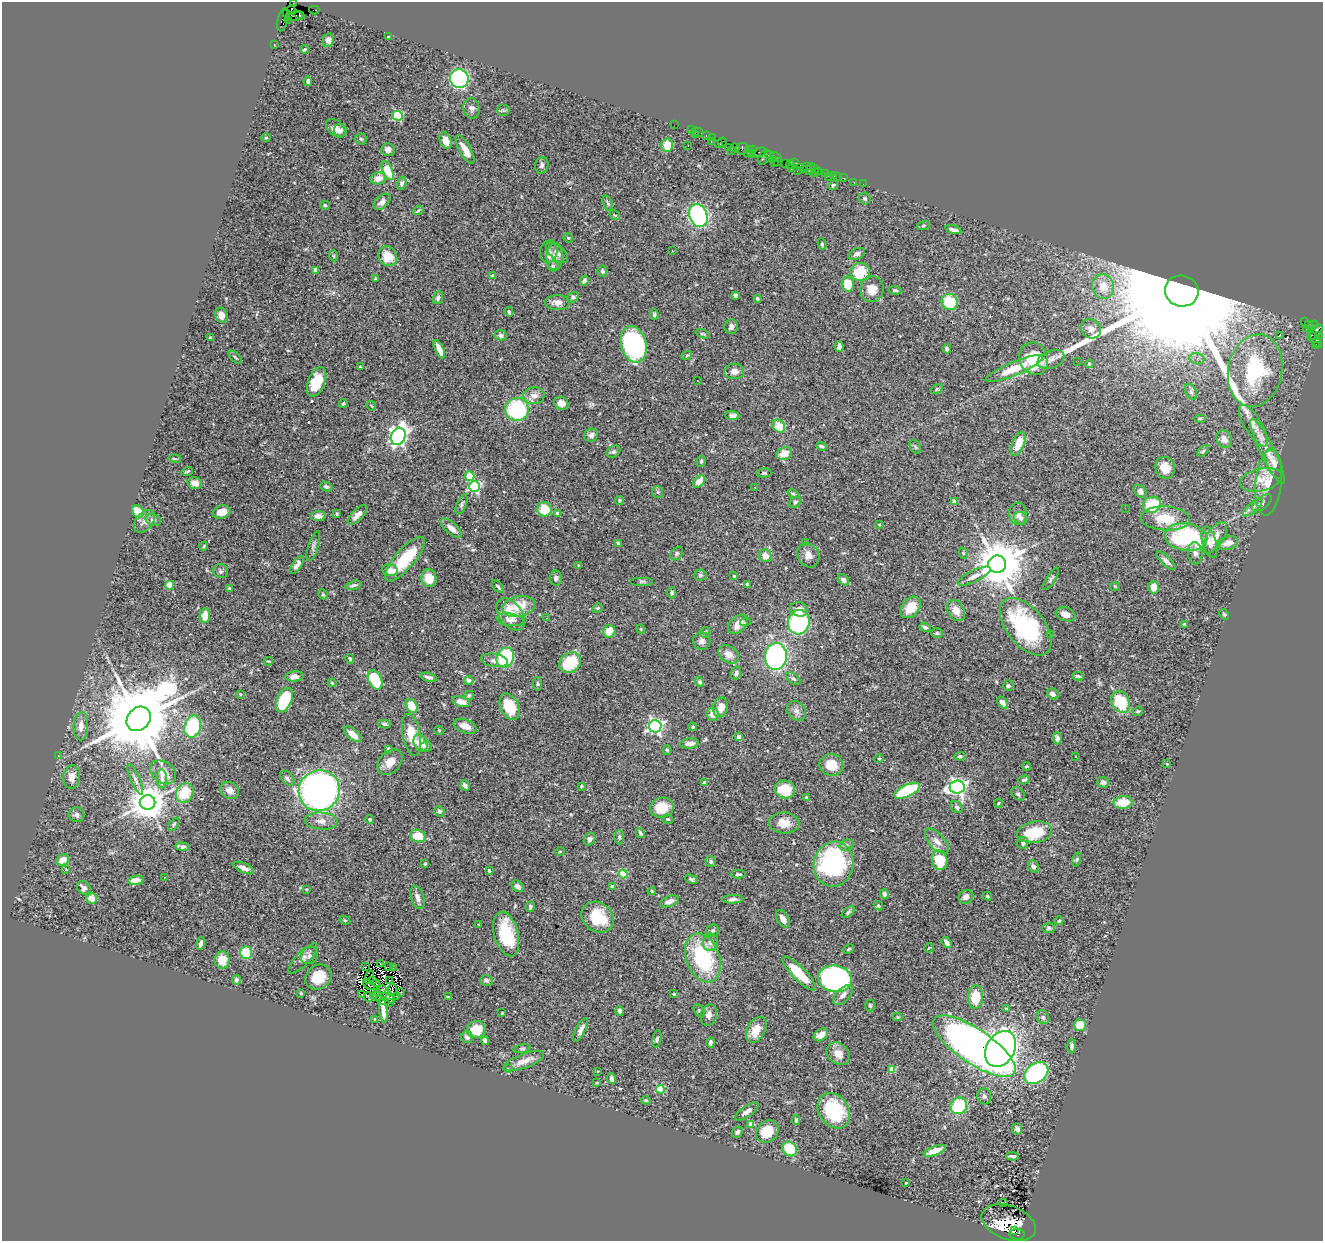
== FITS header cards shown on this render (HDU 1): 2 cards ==
NAXIS1  =                 1321
NAXIS2  =                 1239

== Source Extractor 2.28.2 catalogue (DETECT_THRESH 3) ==
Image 1321 x 1239 px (HDU 1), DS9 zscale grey, 1 PNG px = 1 image px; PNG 1325 x 1243 px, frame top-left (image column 1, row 1239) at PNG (2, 2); each listed source drawn as its Kron ellipse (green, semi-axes under 4 px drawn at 4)
Background 0.526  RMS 0.031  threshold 0.0925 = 3 sigma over >= 5 px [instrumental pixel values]
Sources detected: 491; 3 with non-positive FLUX_AUTO (blend fragments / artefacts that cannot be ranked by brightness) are neither listed nor drawn; the other 488 listed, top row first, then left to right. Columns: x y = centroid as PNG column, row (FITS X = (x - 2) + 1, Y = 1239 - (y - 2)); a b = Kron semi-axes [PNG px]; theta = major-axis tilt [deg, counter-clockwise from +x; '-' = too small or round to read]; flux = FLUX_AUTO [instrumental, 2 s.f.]
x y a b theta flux
293 3 2 2 - 4.4
291 10 5 3 - 58
314 10 5 2 - 25
287 13 4 3 - 26
299 15 5 3 - 100
294 16 9 4 8 460
283 20 12 5 77 1.3
289 20 3 2 - 300
388 37 3 2 - 1.6
328 40 7 5 79 8.4
274 45 3 2 - 14
304 49 4 3 - 2.4
459 79 9 9 - 500
308 81 5 3 - 4.8
471 108 10 8 -80 8.4
503 110 6 6 - 3
398 116 5 5 - 170
674 125 2 2 - 9.2
336 128 11 7 -43 12
340 130 6 6 - 5.9
691 130 3 2 - 32
697 132 6 3 -16 73
695 135 3 2 - 31
706 136 3 2 - 28
266 137 4 3 - 1.7
712 138 3 2 - 15
361 139 6 5 - 3.4
446 140 8 5 -68 18
711 142 3 2 - 26
722 143 5 2 - 27
718 144 3 3 - 47
667 145 6 6 - 34
688 145 2 2 - 1.1
728 147 2 2 - 38
735 148 4 2 - 17
465 149 16 6 -61 27
742 149 6 5 - 130
388 150 6 6 - 9.7
731 150 2 2 - 8.6
750 150 4 3 - 31
753 150 2 2 - 21
759 153 8 4 18 110
747 154 3 2 - 23
751 154 3 3 - 30
769 155 5 3 - 28
776 157 6 2 -29 76
763 158 7 4 79 120
773 159 3 3 - 42
778 162 2 2 - 21
774 163 3 2 - 21
785 163 2 2 - 25
795 163 4 2 - 29
790 164 4 2 - 8.6
542 165 8 6 77 6.6
800 167 3 2 - 18
807 167 3 2 - 32
791 169 3 2 - 34
804 169 2 2 - 21
810 169 6 2 66 28
814 169 3 2 - 44
387 170 10 5 -65 69
797 171 3 2 - 58
818 171 4 2 - 12
814 173 3 2 - 180
825 173 2 2 - 7.2
833 175 3 3 - 41
828 176 2 2 - 6.6
838 177 2 2 - 3
378 178 8 6 10 17
844 178 3 2 - 32
854 182 2 2 - 4.7
402 183 7 4 76 6.2
863 184 2 2 - 4.5
833 185 5 4 - 3.6
865 199 6 5 - 3.7
382 202 10 6 43 9.5
608 203 8 4 -69 4
325 205 5 4 - 3.4
418 210 6 4 32 2.6
615 215 5 3 - 1.9
698 215 12 9 -69 280
924 225 6 3 19 2.2
953 230 8 3 -14 8
568 238 5 4 - 2.2
822 244 6 4 -81 3.1
672 251 3 2 - 4.6
549 252 11 8 79 11
557 253 13 7 -43 9.1
857 254 9 5 26 6.2
334 256 5 3 - 2.1
388 256 10 9 - 37
555 256 13 8 89 16
553 266 5 5 - 3.9
315 270 4 3 - 15
602 271 5 5 - 5
860 272 10 9 - 66
493 276 4 3 - 7.3
376 278 3 3 - 2.8
584 281 5 4 - 5.5
848 284 7 6 - 42
1103 286 12 11 - 34
872 289 13 11 83 27
895 290 6 4 -9 3.4
1182 291 17 15 -14 190000
735 295 4 4 - 4.3
573 297 6 5 - 4.5
438 298 6 5 - 5.6
757 298 3 3 - 3
950 302 8 7 - 70
557 303 12 7 -1 14
509 312 5 4 - 3.2
654 314 5 4 - 3.4
221 315 8 6 -70 14
1305 322 3 2 - 26
1308 324 2 2 - 8.7
1313 326 6 3 46 5.3
731 327 7 6 - 9.7
1306 328 2 2 - 4.3
1091 329 10 9 - 13
1315 333 9 5 49 430
702 334 7 3 -20 2.7
501 335 6 5 - 6.4
1279 335 3 3 - 27
1318 336 4 4 - 86
210 337 3 3 - 1.7
1316 340 9 4 -57 74
634 344 19 12 -74 300
1316 345 4 2 - 35
839 346 5 4 - 7.2
439 349 10 4 -65 20
947 349 4 3 - 4.8
687 355 5 3 - 1.9
235 357 8 3 -45 2.7
1034 359 16 14 -71 86
1051 359 14 9 20 13
1197 359 7 5 -17 5.5
1078 361 2 2 - 0.88
1089 364 4 3 - 2.2
360 367 3 3 - 2.7
1014 369 30 7 22 57
734 371 10 8 3 13
1255 371 36 27 79 170
697 381 3 2 - 2.4
317 382 15 8 68 56
937 389 6 4 34 2.6
1191 391 8 5 -65 4.8
534 396 11 8 2 14
561 403 7 6 - 14
343 404 4 3 - 3.1
371 406 5 3 - 1.9
517 410 12 11 - 170
732 415 7 4 -3 7.9
1200 418 6 4 0 2.2
779 426 7 6 - 36
1253 426 23 8 -59 21
591 435 7 6 - 8.5
398 436 9 7 65 780
1224 439 9 7 -65 12
1018 444 13 6 68 38
822 446 5 3 - 4.7
915 447 7 5 -60 3.9
1203 451 7 4 45 3.2
1267 451 36 7 -64 30
613 452 7 5 30 4.7
784 454 8 6 19 25
175 458 6 3 -10 2.4
701 461 6 4 79 3.9
1274 463 16 7 -70 16
1165 468 11 9 -71 23
187 471 5 2 - 2.4
764 473 7 4 2 4
470 476 5 4 - 84
1261 480 21 11 13 28
699 482 7 4 51 40
195 483 7 5 -18 13
1268 483 33 13 85 44
326 486 6 4 -22 4.7
474 486 5 5 - 270
755 487 2 2 - 1.3
1140 491 7 5 -51 11
658 492 6 5 - 3.5
793 494 6 4 -34 3.3
619 500 4 4 - 2.4
795 502 6 5 - 3.5
955 502 4 4 - 16
1262 503 11 6 36 9
461 504 11 5 68 4.9
1152 505 9 8 - 86
1253 507 12 4 41 8.3
1125 508 2 2 - 0.93
544 509 7 7 - 51
138 511 7 5 -49 47
221 512 9 6 16 21
337 514 3 2 - 2.3
557 514 4 3 - 10
1018 514 11 9 -85 12
358 515 12 5 44 15
318 516 7 5 3 11
1021 518 7 6 - 5.3
1165 518 24 12 -3 65
153 520 8 5 -18 6.3
144 521 13 8 49 12
879 524 4 2 - 1.5
451 528 13 5 -40 14
1186 537 21 14 -8 220
1215 538 18 8 56 24
1209 542 16 7 -75 18
806 543 3 2 - 1.6
1228 543 10 6 16 18
619 544 4 3 - 5.8
204 546 4 2 - 1.9
313 546 15 5 72 6.2
963 553 6 3 -72 2.3
1195 553 11 7 -86 10
677 554 7 5 51 3.7
808 555 12 10 -61 16
765 556 6 6 - 17
405 559 28 9 49 85
1166 561 12 5 -44 7.4
997 564 9 8 - 10000
297 565 10 4 57 9
579 566 3 2 - 1.5
390 570 8 5 -11 20
220 571 7 7 - 5
700 575 6 5 - 3.8
734 576 3 3 - 2.8
974 576 18 5 26 15
429 578 9 7 -84 35
556 578 7 6 - 5.7
1051 579 13 4 59 4.8
843 580 6 4 -43 11
642 581 11 4 0 3.9
747 584 3 3 - 3.1
170 585 4 4 - 55
353 585 8 3 13 4.1
1115 586 5 3 - 1.8
498 587 8 4 -48 3.4
1154 587 6 5 - 19
229 588 4 3 - 2.1
672 593 5 4 - 4.9
323 594 5 4 - 2.7
519 606 16 10 11 56
911 607 12 8 50 40
597 608 5 4 - 2.9
799 609 9 7 -16 13
956 611 11 8 -60 21
511 614 18 11 -54 38
1066 614 10 6 -19 16
1224 614 6 4 -62 2.6
205 616 7 5 87 25
546 618 4 2 - 1.3
510 620 13 6 -8 12
745 622 5 4 - 3.1
799 622 12 10 73 210
738 624 12 7 43 24
1184 624 3 3 - 5.8
925 627 6 4 -21 4.5
1026 627 34 19 -51 250
641 629 4 4 - 2.1
609 631 6 6 - 35
705 632 5 4 - 3.1
937 633 6 5 - 3.2
1051 635 2 2 - 1.1
702 641 9 8 - 11
729 654 11 8 -34 18
776 656 13 11 86 430
505 658 10 8 68 140
350 659 5 4 - 3.1
494 660 13 6 -8 10
268 661 5 2 - 2
570 662 12 9 39 90
736 673 6 5 - 5.5
294 676 9 5 5 11
1078 676 6 3 -15 3.2
429 677 8 3 -16 6.7
793 679 8 5 -36 4.8
375 680 10 6 -64 84
469 680 5 4 - 14
699 682 5 4 - 4.7
332 683 4 3 - 2.3
538 684 7 4 -85 3.3
1008 686 5 5 - 3.8
240 694 4 3 - 1.4
1053 694 6 5 - 11
469 695 5 4 - 4.6
284 700 13 7 67 110
461 702 9 5 -16 11
1121 702 11 8 -59 74
1002 703 7 4 -49 8.6
412 706 7 5 -58 45
509 707 14 9 -65 67
721 707 10 7 79 20
796 711 11 8 -48 11
1138 711 5 4 - 3
713 714 6 6 - 16
139 719 13 11 46 30000
384 724 6 4 -12 3.8
81 726 14 7 88 15
465 726 12 7 -20 17
655 726 6 6 - 610
193 727 11 8 72 120
693 727 4 4 - 3.4
439 730 5 3 - 1.6
353 734 10 5 -38 17
412 735 21 8 -79 46
739 737 4 3 - 15
1057 738 6 4 -88 5.6
421 743 9 6 -64 24
690 743 9 5 4 11
426 747 5 5 - 4.4
388 750 4 3 - 4.7
667 750 5 4 - 2.5
58 755 3 2 - 1.3
960 756 5 4 - 3.4
1075 756 4 3 - 1.5
879 759 5 4 - 2.3
390 762 14 10 46 21
1167 764 3 3 - 1.4
831 765 12 10 -19 36
1026 766 4 3 - 2.5
163 772 14 10 -35 23
72 777 12 8 82 15
287 778 8 5 -47 5.9
135 779 16 4 -67 7.7
162 779 9 5 -88 6.8
1024 780 6 4 16 4.4
1103 782 6 5 - 7.2
705 783 4 4 - 15
465 785 6 4 -49 6.3
581 786 3 3 - 2.4
957 787 7 6 - 780
230 790 10 8 -31 12
785 790 10 9 - 60
319 791 21 20 - 860
907 791 14 6 25 130
185 793 10 8 60 72
1018 794 8 5 -43 4.8
806 797 3 3 - 2.1
147 802 8 7 - 5200
1123 802 9 6 3 35
998 803 4 3 - 1.9
662 807 11 10 - 41
957 807 7 5 -47 5.3
439 811 5 5 - 5.3
77 815 8 7 - 7.5
370 819 4 4 - 2.2
667 819 5 4 - 2.9
321 821 16 8 -3 14
784 823 15 10 -2 25
174 824 7 3 55 2.8
1035 832 17 10 8 84
640 833 5 3 - 3.8
418 836 8 6 -19 44
619 837 7 5 90 4
590 839 6 5 - 6.2
937 841 15 8 -48 15
1023 843 6 5 - 6.3
847 845 7 5 16 5.1
182 846 7 4 -8 6.3
560 852 5 3 - 1.9
1077 859 7 3 71 2.7
63 860 7 5 37 21
940 860 10 7 -78 63
711 862 5 5 - 3.6
425 864 3 2 - 2
834 864 22 20 75 290
1033 867 6 5 - 6.3
244 868 11 5 -23 11
65 870 3 2 - 29
489 871 4 3 - 3.7
623 874 4 4 - 90
738 874 7 4 0 4.2
164 878 3 2 - 2.6
691 879 6 4 -24 4
136 880 8 4 6 21
518 886 6 5 - 6.5
612 886 4 4 - 7.1
84 888 8 6 -47 8.9
306 889 4 3 - 2
652 891 4 4 - 3
884 894 5 3 - 5.7
987 896 5 3 - 2.8
417 897 12 6 -73 11
966 897 7 6 - 11
92 898 5 5 - 24
733 899 11 4 3 6
669 901 10 5 21 12
878 906 5 4 - 3
530 907 5 4 - 4.5
848 912 7 4 38 3.3
598 917 17 14 -39 67
783 919 9 5 -62 13
345 920 5 4 - 2.6
1059 921 4 3 - 2.6
479 924 4 2 - 1.8
1049 928 6 5 - 4
712 931 6 6 - 4.3
506 934 23 12 -75 100
710 942 9 7 64 9.1
947 942 6 4 -54 9.4
201 943 6 3 74 5.7
929 948 5 2 - 1.7
848 949 5 3 - 2.5
246 953 6 6 - 69
309 955 9 8 - 7
303 958 20 7 46 11
703 958 25 16 -68 170
222 960 8 7 - 27
380 964 4 2 - 1.5
365 967 2 2 - 0.74
389 967 3 2 - 1.3
393 968 3 2 - 3.7
799 973 22 7 -45 57
318 977 14 11 38 39
369 977 7 3 68 0.93
835 979 17 13 -8 540
236 980 5 4 - 5.6
373 980 3 2 - 1.5
486 980 6 5 - 4.8
389 981 3 2 - 1.9
376 983 2 2 - 0.57
369 985 6 2 -39 0.47
382 989 5 2 - 3.9
392 990 6 2 79 1.8
401 992 4 2 - 1.6
301 993 3 3 - 1.8
378 993 4 3 - 3
361 994 2 2 - 2.9
674 994 3 3 - 2.2
843 995 12 6 45 11
376 996 6 2 -16 3.3
369 997 5 2 - 0.97
397 997 3 2 - 1.4
448 997 4 4 - 2.1
976 997 11 7 88 50
390 998 6 2 -61 0.57
381 1000 5 2 - 0.68
389 1002 2 2 - 1.2
870 1006 6 4 -88 3.2
1006 1009 3 3 - 3.6
383 1011 12 4 -83 13
620 1011 5 4 - 4.8
699 1011 7 5 -62 3.3
502 1013 3 3 - 1.5
709 1015 11 8 76 10
897 1017 5 4 - 2.4
1043 1017 7 6 - 5.3
375 1019 3 3 - 1.8
1080 1025 6 5 - 41
476 1030 9 8 - 41
581 1030 13 5 63 8
756 1030 14 8 61 31
821 1035 8 5 34 18
467 1037 6 5 - 8.6
657 1039 9 4 82 3.8
485 1041 4 4 - 5.2
710 1042 5 3 - 4.5
974 1046 48 17 -34 1800
1072 1046 7 4 89 5.5
522 1049 8 4 11 3.5
1001 1049 19 14 59 760
838 1054 13 10 -44 21
524 1061 21 7 21 17
508 1068 3 3 - 8.6
892 1070 4 4 - 48
598 1071 2 2 - 1.2
1036 1073 13 9 36 250
612 1079 5 4 - 6
597 1083 3 2 - 1.4
660 1089 4 4 - 73
984 1096 8 7 - 6
646 1100 4 4 - 3.5
959 1106 8 8 - 130
834 1111 19 14 -55 130
747 1112 13 5 34 11
796 1120 4 3 - 3.6
751 1125 4 4 - 31
1017 1129 5 5 - 9.1
767 1131 12 10 44 47
737 1132 6 5 - 5.2
790 1149 8 6 -48 75
935 1151 11 4 20 23
1012 1156 6 3 -5 5.5
906 1183 3 2 - 1.6
1003 1203 3 3 - 35
1009 1223 28 17 -20 36
1015 1231 3 2 - 43
1017 1234 8 5 -1 480
At the frame edge (FLAGS 8, measured only in part): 1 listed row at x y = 293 3
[3 non-positive-flux detections neither listed nor drawn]